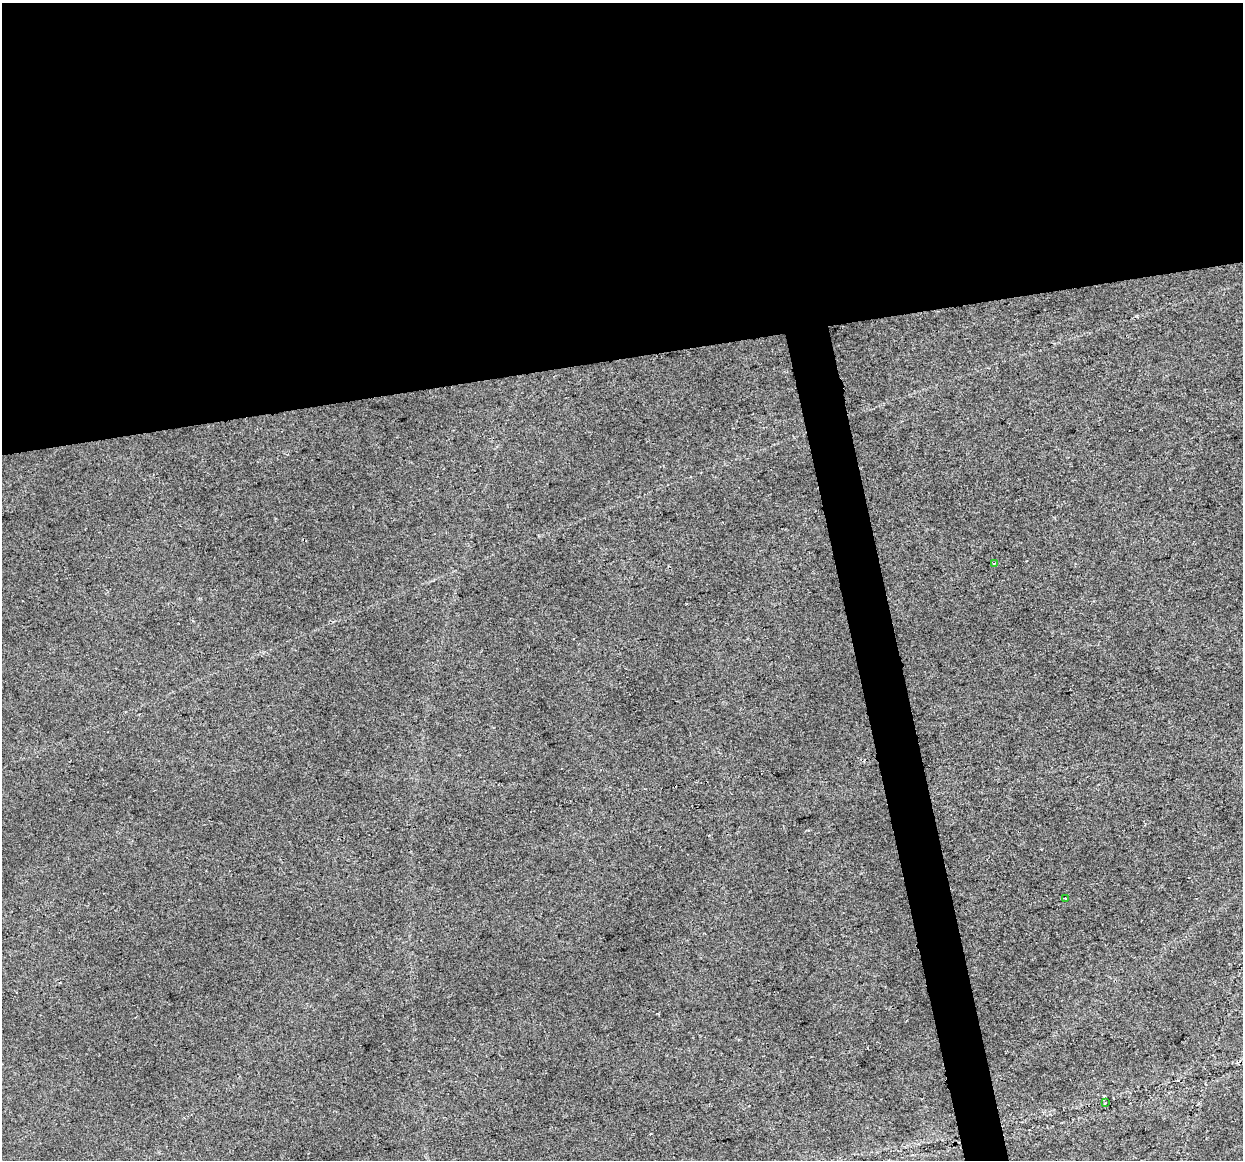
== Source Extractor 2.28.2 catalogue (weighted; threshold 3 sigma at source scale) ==
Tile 2 of 4 x 4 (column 2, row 1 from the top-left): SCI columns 1242-2482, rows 3557-4714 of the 4965 x 4747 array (HDU 1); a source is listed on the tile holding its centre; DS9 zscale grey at full resolution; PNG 1245 x 1162 px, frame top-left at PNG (2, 3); each listed source drawn as its Kron ellipse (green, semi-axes under 4 px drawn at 4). Shown black and unused: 33% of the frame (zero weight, under 2 of 3 exposures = <1% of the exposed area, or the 3 px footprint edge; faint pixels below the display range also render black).
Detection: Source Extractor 2.28.2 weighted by HDU 2 'WHT'; one run over the whole footprint, this tile lists its part. Background 0.0253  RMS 0.0084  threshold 0.0378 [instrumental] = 3 sigma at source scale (4.5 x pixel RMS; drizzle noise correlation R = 1.50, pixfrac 1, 0.0396/0.0396 arcsec/px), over >= 5 px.
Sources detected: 4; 1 cosmic-ray / hot-pixel residue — neither listed nor drawn; the other 3 listed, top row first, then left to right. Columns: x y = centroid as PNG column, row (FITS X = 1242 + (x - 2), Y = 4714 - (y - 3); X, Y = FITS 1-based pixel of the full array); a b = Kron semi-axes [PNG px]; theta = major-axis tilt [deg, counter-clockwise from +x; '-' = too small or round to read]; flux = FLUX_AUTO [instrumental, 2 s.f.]
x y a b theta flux
994 563 4 3 - 0.88
1065 898 2 2 - 0.95
1105 1103 4 2 - 0.78